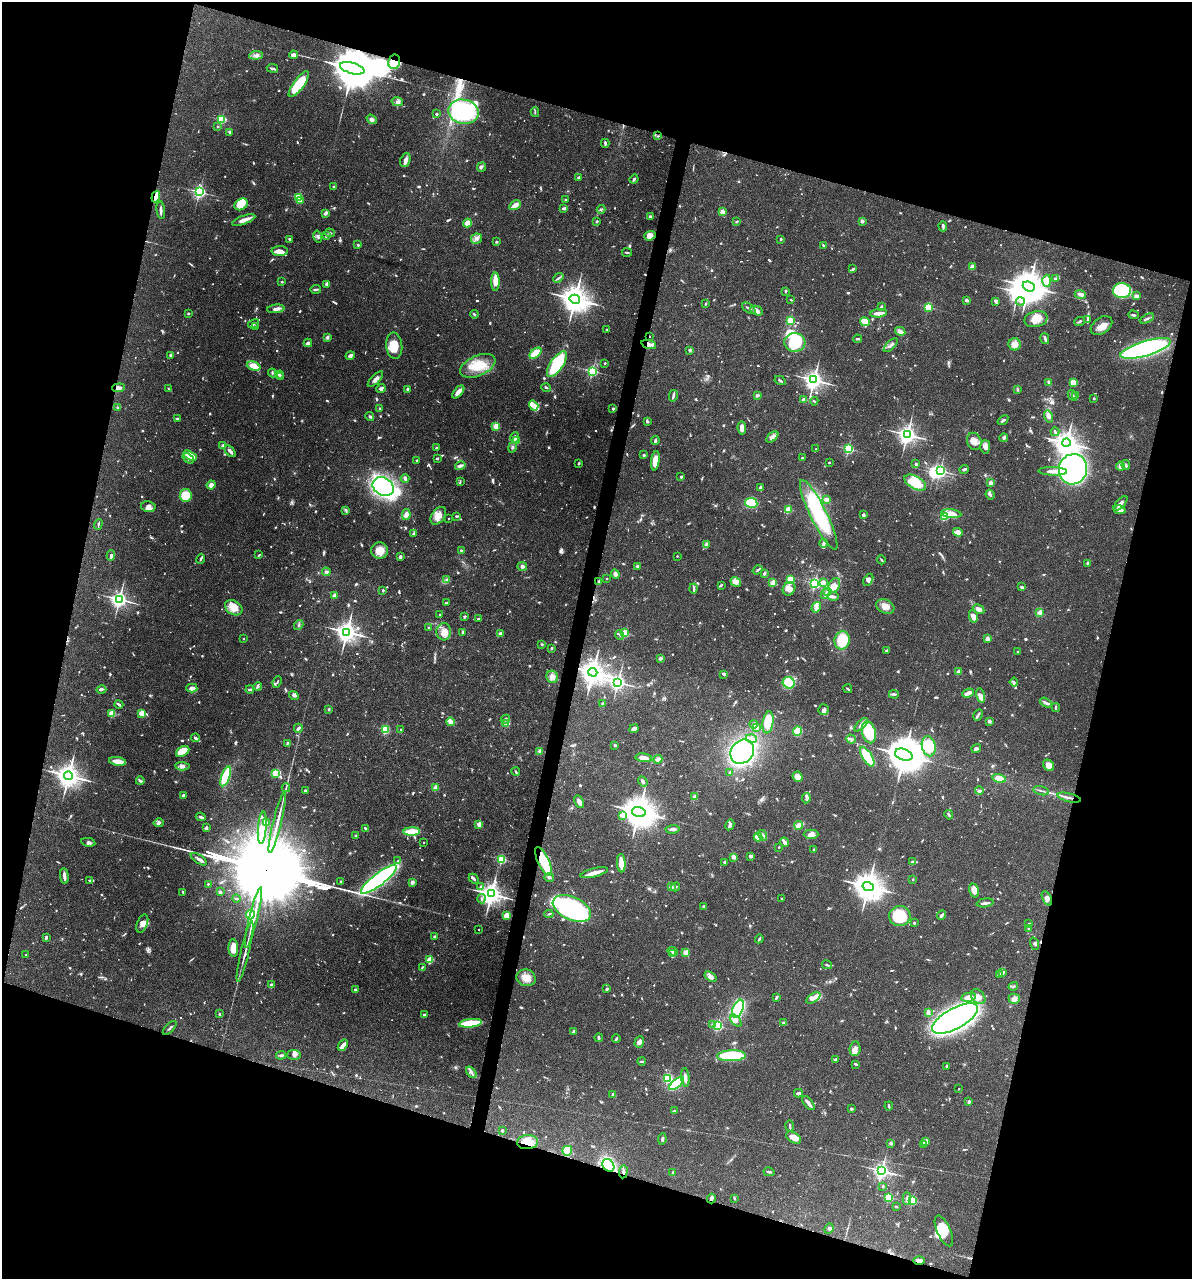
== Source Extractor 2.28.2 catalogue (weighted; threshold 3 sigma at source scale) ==
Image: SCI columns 248-5005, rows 3-5109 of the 5129 x 5114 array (HDU 1 of 3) = the unmasked area's bounding box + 8 px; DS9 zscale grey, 4 x 4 block average (1 PNG px = mean of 4 x 4 image px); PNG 1194 x 1281 px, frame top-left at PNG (2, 2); each listed source drawn as its Kron ellipse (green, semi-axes under 4 px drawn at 4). Shown black and unused: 33% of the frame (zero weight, under 3 of 4 exposures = <1% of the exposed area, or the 3 px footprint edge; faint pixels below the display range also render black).
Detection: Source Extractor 2.28.2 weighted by HDU 2 'WHT'. Background 0.0744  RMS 0.0033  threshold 0.0147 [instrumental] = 3 sigma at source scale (4.5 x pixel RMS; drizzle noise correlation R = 1.50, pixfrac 1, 0.05/0.05 arcsec/px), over >= 5 px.
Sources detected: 1362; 18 too faint to see at this stretch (4 x 4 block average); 12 inside a brighter object's white glare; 5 cosmic-ray / hot-pixel residue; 5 long thin detections or spike segments (spike, bleed or trail) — neither listed nor drawn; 39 coinciding with a brighter row at this scale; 82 inside a brighter listed object's ellipse — not listed separately; of the other 1201, all 500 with FLUX_AUTO >= 2.3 (the completeness limit of this list) listed and drawn (701 fainter detections not listed), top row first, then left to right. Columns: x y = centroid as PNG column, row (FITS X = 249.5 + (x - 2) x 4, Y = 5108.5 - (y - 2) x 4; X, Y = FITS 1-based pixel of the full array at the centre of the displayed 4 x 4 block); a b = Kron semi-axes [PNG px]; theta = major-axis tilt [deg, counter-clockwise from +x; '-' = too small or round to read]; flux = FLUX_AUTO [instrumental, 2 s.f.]
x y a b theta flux
256 55 7 3 6 7.2
294 55 4 3 - 9
394 62 7 6 - 58
272 68 6 2 -8 4.5
352 68 12 5 -16 14000
299 84 15 5 54 94
397 102 6 4 -14 6.1
463 112 15 12 -11 250
535 112 5 2 - 2.5
436 114 2 2 - 2.7
221 119 2 2 - 220
372 119 5 3 - 7
217 126 2 2 - 5.4
230 132 2 2 - 7.9
658 136 3 2 - 2.5
605 143 4 2 - 3.6
405 160 7 5 66 8.8
481 167 5 2 - 3.5
579 177 3 2 - 3.4
634 179 5 3 - 4.1
334 187 2 2 - 4.3
199 192 2 2 - 590
156 197 6 2 71 27
298 198 2 2 - 150
565 199 2 2 - 5.3
301 201 2 2 - 14
241 204 7 5 34 23
515 205 6 3 31 17
564 208 4 2 - 5.2
601 209 4 2 - 3
161 210 9 2 -83 5.7
722 212 2 2 - 47
326 213 4 2 - 6.5
651 217 4 3 - 4
244 220 12 3 20 15
597 221 2 2 - 9.2
737 221 3 2 - 2.5
862 221 2 2 - 12
467 223 4 4 - 15
943 226 5 2 - 4.4
330 233 5 2 - 2.8
318 236 6 3 -75 4.1
326 236 3 2 - 2.9
650 236 6 4 20 13
290 239 3 2 - 2.7
476 239 5 5 - 8.1
781 239 2 2 - 9.3
496 242 3 3 - 2.4
358 245 2 2 - 3.4
823 246 4 2 - 3.1
280 251 8 5 0 16
627 252 5 2 - 2.5
972 267 2 2 - 44
853 269 3 2 - 3.8
558 278 5 2 - 3.1
1055 279 4 3 - 4.9
1047 281 6 4 -90 22
282 282 2 2 - 8.8
495 282 9 4 90 22
327 284 4 3 - 7.4
1029 286 6 5 - 4600
316 289 5 2 - 3.6
785 291 3 2 - 2.7
1122 291 9 7 2 160
1080 294 6 3 -23 7
1136 296 4 3 - 7.4
575 299 5 4 - 3700
791 300 2 2 - 2.4
967 300 3 2 - 6.8
996 301 3 3 - 6.9
1020 301 4 2 - 3.1
706 304 2 2 - 2.6
881 307 3 2 - 2.9
928 307 2 2 - 190
749 308 8 2 -36 4.3
276 309 9 3 6 7.9
757 311 7 4 -24 8.2
188 313 2 2 - 2.8
879 313 8 2 7 19
474 314 4 2 - 3.3
1133 315 5 2 - 3.8
1036 319 12 7 13 24
1087 319 4 2 - 2.5
1147 319 8 2 26 4.4
790 321 2 2 - 150
1079 321 5 2 - 3.3
865 322 5 3 - 33
254 324 6 2 29 3.6
1101 325 12 8 35 21
255 327 2 2 - 12
607 330 3 2 - 2.9
900 331 5 3 - 7.9
649 336 2 2 - 4.4
327 337 4 3 - 4
1045 338 5 3 - 4.3
857 339 4 2 - 3.7
795 342 10 9 - 80
308 343 4 4 - 5.8
649 344 7 4 -18 8.8
1015 344 6 6 - 16
891 345 9 2 45 5.8
394 346 13 8 -84 36
1145 348 26 7 16 560
690 350 2 2 - 18
535 353 7 4 42 34
171 355 2 2 - 19
350 356 4 4 - 5.6
605 363 2 2 - 4.9
557 364 15 6 56 120
254 366 7 4 -17 22
478 366 19 10 24 54
592 371 2 2 - 400
272 373 4 2 - 2.4
279 375 4 2 - 3.2
280 377 4 2 - 2.8
375 379 10 3 46 9.1
814 380 3 3 - 1400
780 381 6 2 -28 2.7
1049 382 3 2 - 6.2
1073 383 4 3 - 30
119 388 6 3 4 8
381 388 5 3 - 7.2
546 388 5 2 - 2.9
168 389 3 2 - 2.6
408 389 2 2 - 17
1017 389 3 2 - 2.4
458 392 8 3 47 19
757 395 3 2 - 4.1
1072 395 6 2 -61 4.3
673 396 6 2 77 5.3
1076 396 3 2 - 3.5
1094 399 3 2 - 2.5
804 400 2 2 - 8.9
814 401 4 2 - 2.6
534 406 5 3 - 16
118 408 3 3 - 3.3
613 408 2 2 - 9.9
380 409 2 2 - 3.6
370 416 4 2 - 2.7
1048 416 6 4 -74 8.2
177 419 4 2 - 2.7
1003 420 6 2 37 4.7
647 421 3 2 - 3.8
496 426 2 2 - 84
742 428 6 3 -82 14
1055 432 4 2 - 2.6
907 435 3 3 - 1200
515 437 5 4 - 7
772 437 7 3 41 11
1004 438 4 3 - 3.5
516 441 2 2 - 97
655 441 4 2 - 5.1
974 441 8 7 - 16
1066 443 4 3 - 2300
223 445 2 2 - 7.2
512 447 5 3 - 4.1
985 447 7 5 88 8.5
436 448 2 2 - 8.2
816 449 2 2 - 2.3
848 449 2 2 - 270
230 451 7 2 -47 9.1
644 455 2 2 - 16
190 456 7 3 -30 52
188 458 6 3 -36 12
437 458 3 2 - 2.9
802 458 2 2 - 6.6
417 460 2 2 - 6.7
655 461 10 4 82 27
829 462 2 2 - 5.3
578 463 3 2 - 3.2
916 464 2 2 - 4
1126 465 5 2 - 4.1
460 466 5 2 - 11
1120 466 4 3 - 9.3
964 469 5 2 - 5.1
1073 469 15 14 - 450
940 471 2 2 - 530
1053 471 14 3 -2 17
681 477 2 2 - 10
405 478 4 3 - 6
460 482 4 2 - 2.4
915 483 12 6 -29 64
990 483 2 2 - 33
211 485 4 4 - 10
383 487 11 8 -30 380
760 487 3 2 - 4.6
186 495 6 6 - 48
990 495 5 3 - 4.4
826 499 2 2 - 26
751 503 6 5 - 49
1121 503 9 3 46 9.1
148 507 7 5 -11 10
346 510 3 3 - 3
788 510 2 2 - 100
1120 510 6 3 -11 13
951 514 10 4 -6 27
406 515 5 4 - 9
819 515 38 8 -64 170
863 515 2 2 - 21
438 516 10 6 54 19
457 516 3 2 - 2.8
944 516 2 2 - 140
448 518 2 2 - 2.6
98 524 5 2 - 2.7
958 532 5 3 - 13
414 533 4 2 - 2.6
824 543 4 3 - 6
706 544 3 3 - 8.3
461 550 2 2 - 2.4
380 551 8 8 - 27
259 555 2 2 - 2.5
111 556 5 2 - 7.5
677 556 2 2 - 4.3
400 557 2 2 - 21
201 559 5 2 - 3.5
881 560 4 2 - 2.3
1088 563 3 2 - 5.1
522 566 5 3 - 5.2
638 566 2 2 - 4.6
758 570 5 2 - 4.1
326 572 4 3 - 4.7
764 573 3 2 - 6.1
615 574 5 3 - 6.8
607 578 2 2 - 3.4
447 580 3 2 - 2.7
790 580 4 3 - 42
868 580 6 4 59 7.9
599 581 2 2 - 9.5
736 582 5 4 - 14
823 582 2 2 - 40
773 583 2 2 - 80
815 583 2 2 - 420
721 585 3 2 - 3.8
834 585 8 5 60 15
1022 587 3 2 - 6.7
694 588 5 2 - 3.9
789 589 7 6 - 11
383 590 2 2 - 2.4
827 591 3 2 - 3
825 594 5 2 - 2.5
334 596 2 2 - 13
833 596 5 3 - 7
119 599 3 3 - 970
446 603 2 2 - 8.9
816 607 5 4 - 6.8
885 607 9 6 -26 17
234 608 9 6 -33 28
979 609 6 4 -28 7.9
1040 613 2 2 - 71
440 614 2 2 - 2.6
465 616 3 2 - 3.5
973 616 6 4 -78 11
479 619 3 2 - 3.4
299 625 5 2 - 2.8
428 628 2 2 - 2.4
347 632 4 3 - 1700
444 632 8 7 - 18
463 632 4 2 - 5.8
625 633 2 2 - 130
500 634 3 2 - 8.6
620 635 5 2 - 3.7
243 639 2 2 - 4.1
988 639 3 3 - 9.5
842 640 9 7 76 79
542 644 3 2 - 2.3
551 648 3 2 - 2.8
886 651 3 2 - 3
1017 652 2 2 - 2.8
660 658 3 2 - 5.5
593 672 4 4 - 2800
959 672 2 2 - 38
724 674 3 2 - 6.1
552 677 6 5 - 11
277 682 6 2 66 2.6
618 682 3 2 - 850
1014 682 4 3 - 2.9
789 683 6 5 - 73
258 686 4 3 - 3.9
192 688 5 4 - 11
250 689 4 2 - 4.4
848 689 5 2 - 2.7
101 690 5 2 - 3.1
968 693 6 2 22 15
894 694 5 2 - 5.2
294 696 5 2 - 3.4
981 696 7 4 -78 14
1046 703 6 2 -29 7.4
119 704 4 2 - 4.8
603 704 4 3 - 5.1
1056 707 4 2 - 3.8
329 709 3 2 - 2.8
824 710 5 5 - 8.3
112 713 2 2 - 96
142 713 3 3 - 23
978 715 6 2 62 4.3
505 719 5 3 - 3.4
989 721 4 3 - 3.4
450 722 4 3 - 12
768 722 11 5 81 65
506 723 3 3 - 5.5
754 724 4 3 - 4.5
861 725 8 3 46 7.1
298 728 4 2 - 5.6
756 728 2 2 - 22
385 729 2 2 - 180
401 729 2 2 - 4.1
634 729 4 2 - 9
797 731 5 4 - 56
869 732 11 7 -75 110
195 738 4 2 - 4.6
751 739 6 3 -15 7.8
851 739 5 2 - 2.9
288 743 3 2 - 4.4
615 745 2 2 - 12
929 746 10 7 -76 91
976 749 5 3 - 5.1
183 751 7 5 31 56
540 751 2 2 - 46
742 752 13 11 50 280
904 755 9 5 -17 8800
867 757 11 5 -58 70
644 758 8 3 -7 22
658 759 4 3 - 8.5
118 761 8 3 -9 25
1049 765 6 5 - 17
182 766 7 3 -3 7.8
516 772 4 2 - 2.6
730 772 2 2 - 3.2
276 773 2 2 - 140
68 776 4 4 - 2400
226 776 10 3 70 100
798 777 5 4 - 15
999 778 7 4 -13 24
140 781 4 2 - 4.9
643 781 5 3 - 5.6
286 788 4 2 - 2.5
435 788 2 2 - 59
979 790 4 2 - 3.1
305 791 3 3 - 3.7
1041 791 8 2 -14 3.5
183 795 3 3 - 3.4
695 797 2 2 - 46
806 798 5 3 - 4.3
1069 798 12 2 -13 7.3
579 802 7 4 -64 10
639 812 7 5 -17 6100
622 815 2 2 - 62
949 815 5 2 - 4.2
201 817 5 2 - 4.9
277 822 31 2 76 31
159 823 5 3 - 5.9
266 823 2 2 - 13
479 824 2 2 - 51
730 825 5 4 - 4.4
799 825 4 2 - 35
206 828 3 2 - 6.7
262 828 16 3 85 23
365 829 4 2 - 4.3
673 829 7 3 6 7.2
412 832 8 4 2 53
811 834 7 4 -1 10
762 835 5 3 - 5.1
356 836 2 2 - 2.7
758 837 4 3 - 17
88 842 7 3 -10 4.7
423 842 2 2 - 3
784 842 5 2 - 7.9
779 847 2 2 - 2.5
814 850 3 2 - 2.7
751 856 3 2 - 5
733 857 3 2 - 9.9
199 859 9 3 -33 6.6
501 859 2 2 - 240
398 861 3 2 - 2.9
543 861 16 5 -64 94
724 862 2 2 - 9.2
912 862 3 2 - 2.8
621 863 9 3 -86 25
594 873 14 3 14 21
64 876 8 2 -85 12
549 877 5 3 - 4.6
379 879 22 6 37 490
474 879 5 2 - 4.1
913 879 2 2 - 4.9
90 880 3 2 - 2.4
341 881 2 2 - 2.5
412 882 2 2 - 31
208 884 2 2 - 6
481 887 3 3 - 4.7
671 887 2 2 - 13
676 887 5 2 - 3
868 887 5 4 - 4200
974 890 7 4 -76 17
183 892 3 2 - 2.6
220 892 4 3 - 2.6
491 894 4 3 - 1900
236 898 4 2 - 2.6
1047 898 8 4 -65 7.7
481 899 4 2 - 3.5
782 899 2 2 - 2.5
985 903 8 2 9 8
704 906 2 2 - 3.1
572 909 20 11 -24 340
549 914 4 2 - 2.6
250 915 5 4 - 40
941 915 5 2 - 6.8
507 916 3 3 - 32
900 916 11 10 - 86
254 917 31 2 76 34
142 923 9 5 69 11
914 923 2 2 - 9
1029 924 3 2 - 2.9
478 929 2 2 - 3.4
1028 929 3 2 - 4.7
434 936 2 2 - 9.3
46 937 3 2 - 4.7
759 939 4 2 - 2.9
1034 944 6 2 -75 3.1
233 948 9 5 -86 24
673 951 5 2 - 6
245 952 31 2 77 11
686 952 2 2 - 67
673 954 2 2 - 41
25 955 2 2 - 2.6
430 960 2 2 - 87
827 965 5 2 - 3.1
422 967 2 2 - 2.8
1003 972 4 2 - 3.2
999 974 4 3 - 4.4
710 977 6 4 -36 11
526 978 9 8 - 22
271 985 3 3 - 4.5
1013 986 5 2 - 3
607 989 3 2 - 2.7
356 990 3 2 - 4.4
968 997 8 3 10 16
978 997 8 6 -48 14
776 998 4 2 - 3.6
813 998 8 4 33 14
1014 999 5 5 - 7.8
738 1009 9 5 67 150
928 1012 4 3 - 6
219 1014 2 2 - 9.2
424 1015 3 2 - 2.7
955 1018 25 10 28 1200
736 1020 7 3 -46 7
470 1023 11 3 6 110
784 1023 3 2 - 4.7
712 1024 3 2 - 2.3
718 1026 2 2 - 300
170 1028 9 2 45 3.5
573 1031 4 2 - 2.9
599 1038 4 2 - 7
616 1038 4 2 - 2.7
639 1042 6 4 71 7.7
343 1045 6 2 53 16
855 1049 7 5 83 12
281 1055 5 2 - 4.3
294 1055 7 5 -2 6.4
731 1056 14 5 2 140
836 1059 4 2 - 3.2
642 1061 4 2 - 4.1
856 1064 4 2 - 4.2
947 1066 4 2 - 3.7
471 1072 6 3 -50 6.8
685 1077 9 3 -85 9.6
668 1078 2 2 - 270
676 1083 9 3 39 180
959 1089 2 2 - 2.4
798 1093 4 2 - 6.9
613 1094 3 2 - 8.2
968 1102 3 2 - 4.4
808 1103 8 3 -53 9.9
889 1106 4 2 - 2.8
851 1109 2 2 - 4.3
674 1111 3 2 - 2.8
790 1126 5 2 - 3.9
502 1130 2 2 - 11
793 1138 8 5 -33 16
662 1139 6 3 82 4.4
528 1142 10 7 3 26
926 1142 2 2 - 52
891 1143 4 3 - 4.8
924 1144 4 3 - 3.9
567 1151 5 5 - 54
608 1165 7 5 -54 210
882 1171 3 3 - 900
623 1172 7 2 86 4.8
769 1172 6 2 -14 3.1
673 1173 3 2 - 3.8
883 1186 2 2 - 8
888 1197 2 2 - 160
734 1198 3 2 - 2.5
711 1199 5 3 - 6.1
907 1199 6 3 87 10
912 1200 2 2 - 190
896 1207 2 2 - 3.5
829 1229 5 3 - 3.8
944 1231 16 6 -66 45
919 1261 6 3 1 7.9
Overlapping masked pixels (flux is a lower limit): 14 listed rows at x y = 394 62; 352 68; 156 197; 649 336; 649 344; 119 388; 593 672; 1069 798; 543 861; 528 1142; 608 1165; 623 1172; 711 1199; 919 1261
Diffuse or blended objects may show on this block-average render without a row.